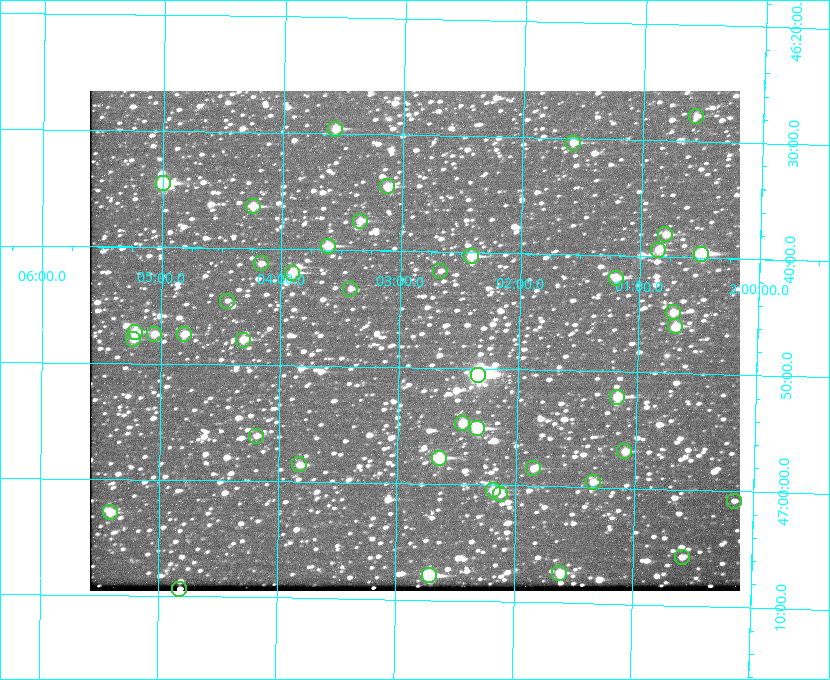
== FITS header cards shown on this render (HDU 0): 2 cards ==
NAXIS1  =                  650 / Width of table row in bytes
NAXIS2  =                  500 / Number of rows in table

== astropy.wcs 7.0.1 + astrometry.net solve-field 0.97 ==
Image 650 x 500 px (HDU 0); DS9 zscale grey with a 90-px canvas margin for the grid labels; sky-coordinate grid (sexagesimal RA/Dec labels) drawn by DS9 from the SOLVED WCS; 43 Tycho-2 reference stars matched to detected sources circled (green)
Header WCS: none
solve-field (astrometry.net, Tycho-2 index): SOLVED blind (the file carries no WCS)
Solved WCS: RA---TAN-SIP/DEC--TAN-SIP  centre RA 02:02:52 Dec +46:48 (30.72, +46.79 deg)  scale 5.17 arcsec/px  FOV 56.0' x 43.0'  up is +179 deg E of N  parity flipped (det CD > 0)
(file carries no celestial WCS; the grid is the blind solution)
Tycho-2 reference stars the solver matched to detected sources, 43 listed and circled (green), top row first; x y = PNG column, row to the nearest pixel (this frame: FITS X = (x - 90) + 1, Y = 500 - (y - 91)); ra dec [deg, ICRS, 3 dp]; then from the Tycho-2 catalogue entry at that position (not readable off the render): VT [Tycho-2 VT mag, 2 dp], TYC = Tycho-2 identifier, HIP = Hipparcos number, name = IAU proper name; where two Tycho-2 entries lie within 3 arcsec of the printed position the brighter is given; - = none
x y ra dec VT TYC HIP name
696 116 30.141 +46.464 11.42 3280-1042-1 - -
335 129 30.892 +46.493 10.70 3280-490-1 - -
573 143 30.396 +46.506 10.80 3280-764-1 - -
163 183 31.250 +46.575 8.43 3281-919-1 - -
387 186 30.782 +46.574 10.16 3280-645-1 - -
253 206 31.061 +46.606 9.99 3281-582-1 - -
360 221 30.837 +46.625 10.69 3280-1254-1 - -
665 234 30.198 +46.635 10.92 3280-527-1 - -
328 246 30.904 +46.661 9.60 3280-781-1 - -
658 250 30.213 +46.657 10.42 3280-803-1 - -
701 254 30.124 +46.661 9.43 3280-672-1 - -
471 256 30.604 +46.672 9.47 3280-908-1 - -
261 263 31.043 +46.688 11.48 3281-800-1 - -
440 271 30.667 +46.694 12.45 3280-751-1 - -
292 273 30.978 +46.700 9.85 3281-909-1 - -
616 278 30.300 +46.699 10.25 3280-1695-1 - -
350 289 30.855 +46.722 11.70 3280-1423-1 - -
227 301 31.112 +46.742 12.56 3281-721-1 - -
673 312 30.179 +46.746 10.21 3280-486-1 - -
675 326 30.172 +46.766 10.54 3280-993-1 - -
135 332 31.305 +46.788 10.64 3281-663-1 - -
154 334 31.264 +46.791 10.76 3281-86-1 - -
184 334 31.202 +46.791 10.77 3281-309-1 - -
133 339 31.307 +46.799 11.30 3281-221-1 - -
243 340 31.078 +46.798 10.61 3281-114-1 - -
478 375 30.583 +46.843 7.07 3280-746-1 9508 -
617 397 30.291 +46.869 9.33 3280-1647-1 - -
462 423 30.615 +46.912 10.08 3284-203-1 - -
477 428 30.584 +46.919 9.47 3284-629-1 - -
256 436 31.047 +46.935 11.37 3285-65-1 - -
624 451 30.273 +46.947 10.92 3284-1033-1 - -
439 458 30.663 +46.962 9.31 3284-347-1 - -
299 464 30.956 +46.975 11.27 3285-185-1 - -
533 468 30.464 +46.975 10.61 3284-511-1 - -
593 482 30.338 +46.992 10.95 3284-1079-1 - -
493 490 30.548 +47.007 10.42 3284-727-1 - -
500 494 30.532 +47.013 10.85 3284-391-1 - -
734 501 30.040 +47.014 11.91 3284-899-1 - -
110 512 31.352 +47.047 10.82 3285-1193-1 - -
682 557 30.147 +47.097 11.56 3284-835-1 - -
559 573 30.405 +47.123 10.72 3284-747-1 - -
429 575 30.679 +47.131 10.02 3284-307-1 - -
179 589 31.205 +47.157 10.28 3285-879-1 - -